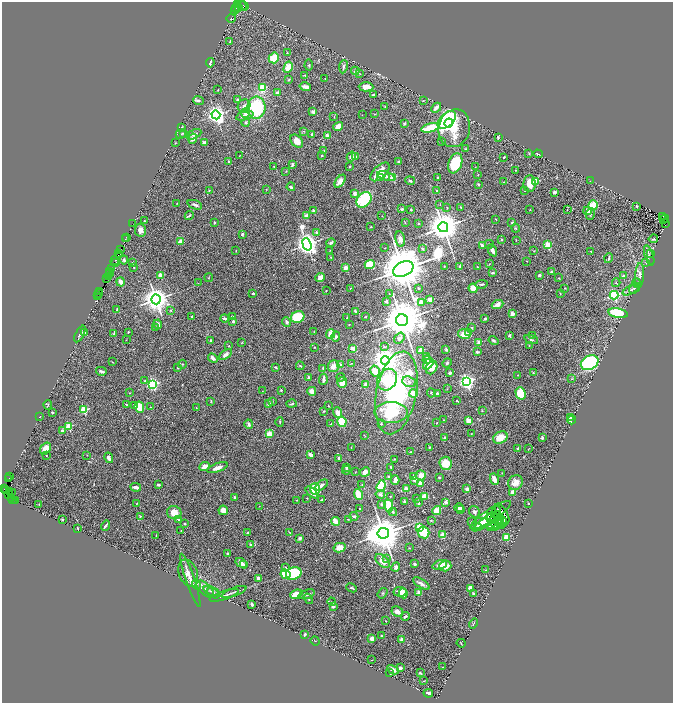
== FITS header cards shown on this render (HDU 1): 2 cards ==
NAXIS1  =                 1341
NAXIS2  =                 1401

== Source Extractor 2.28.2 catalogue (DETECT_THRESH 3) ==
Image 1341 x 1401 px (HDU 1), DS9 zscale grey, zoomed out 1/2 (1 PNG px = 2 x 2 image px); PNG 675 x 705 px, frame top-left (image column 1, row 1401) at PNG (2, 2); each listed source drawn as its Kron ellipse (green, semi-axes under 4 px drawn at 4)
Background 0.867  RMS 0.029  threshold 0.0871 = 3 sigma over >= 5 px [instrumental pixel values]
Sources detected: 567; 40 cannot appear on this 1/2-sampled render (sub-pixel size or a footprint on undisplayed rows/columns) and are neither listed nor drawn; of the other 527, the 500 brightest by FLUX_AUTO listed and drawn (27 fainter detections omitted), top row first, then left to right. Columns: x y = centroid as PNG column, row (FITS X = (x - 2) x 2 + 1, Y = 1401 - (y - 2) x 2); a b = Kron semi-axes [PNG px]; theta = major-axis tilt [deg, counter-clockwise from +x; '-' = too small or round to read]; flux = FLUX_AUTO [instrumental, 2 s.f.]
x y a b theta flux
238 5 3 1 - 190
242 6 5 2 - 420
244 6 5 2 - 220
236 8 5 2 - 94
239 8 2 1 - 25
234 11 2 2 - 380
231 18 5 3 - 5.7
230 42 4 2 - 2.9
287 53 2 2 - 3.2
274 58 5 5 - 130
210 63 4 2 - 13
309 65 5 3 - 7.4
288 67 6 4 62 88
343 67 6 3 82 15
355 71 4 3 - 8.4
359 74 3 2 - 2.7
305 75 3 2 - 6.4
325 78 2 2 - 2.2
289 80 3 2 - 5.8
305 87 6 3 -13 35
366 87 7 4 -2 38
263 88 4 3 - 170
218 90 4 2 - 2.8
277 93 3 3 - 25
373 95 3 2 - 12
237 100 3 3 - 11
198 101 5 3 - 12
423 101 3 2 - 2.3
244 106 7 6 - 21
385 106 3 3 - 3.4
256 108 11 9 86 400
436 108 6 2 44 38
313 112 4 3 - 17
245 113 5 4 - 23
375 114 4 3 - 3.5
216 115 4 4 - 3200
362 115 2 2 - 2
245 116 9 4 16 29
334 117 4 3 - 4.7
447 120 11 6 44 910
246 122 4 3 - 7.1
449 123 4 3 - 430
404 124 4 4 - 8
338 126 5 4 - 61
182 127 3 3 - 12
431 128 9 3 15 190
454 128 19 15 77 230
303 131 4 2 - 5.1
183 133 3 3 - 5.2
181 134 5 3 - 6.4
194 134 8 4 26 21
312 134 3 2 - 13
327 136 3 3 - 57
498 137 4 2 - 6.7
193 139 5 3 - 28
297 141 7 5 -49 65
441 141 4 2 - 4.5
175 143 3 2 - 2.5
205 143 3 3 - 27
466 149 4 2 - 4.8
324 151 2 1 - 2.7
529 153 4 2 - 2.9
538 154 5 2 - 7.4
239 156 3 2 - 2.3
321 156 2 2 - 4.9
355 156 2 2 - 13
351 157 5 3 - 23
504 157 3 2 - 5.1
228 161 3 2 - 7.5
398 161 3 2 - 4.8
455 163 10 6 69 200
292 165 4 3 - 10
274 166 2 2 - 3.4
350 166 2 2 - 6.1
475 167 2 1 - 2.4
516 170 3 2 - 4
286 171 3 2 - 3.5
380 172 11 6 44 100
478 174 2 2 - 3.4
386 176 9 3 -18 27
393 177 3 2 - 210
381 178 4 3 - 11
438 178 2 2 - 9.2
340 181 7 4 54 33
410 181 5 3 - 8.1
536 181 3 2 - 190
590 181 3 2 - 2.1
503 182 3 2 - 2.7
478 184 3 2 - 5.5
530 184 8 6 88 72
291 187 4 3 - 7.8
266 189 2 2 - 2.4
209 190 3 3 - 4.3
524 190 3 2 - 2.5
437 191 2 2 - 6.2
555 192 3 3 - 17
354 193 2 2 - 69
364 200 9 6 48 410
177 203 3 2 - 2.8
440 204 2 2 - 2.1
195 205 8 3 -21 16
593 205 5 5 - 94
636 206 3 2 - 7.6
447 207 3 2 - 4.1
461 207 3 1 - 3.6
402 209 2 2 - 40
411 209 2 2 - 4.3
530 209 2 2 - 2
567 210 3 2 - 2
314 211 4 3 - 15
588 211 4 3 - 30
590 214 6 3 85 8.6
189 216 4 3 - 7.5
306 216 3 3 - 29
382 216 2 2 - 2.2
663 216 2 1 - 190
665 218 4 2 - 190
495 219 2 2 - 2.7
663 219 2 1 - 46
144 221 2 2 - 3.8
512 222 3 2 - 6.1
214 223 2 2 - 7.3
405 223 3 2 - 2.8
418 223 3 2 - 5.1
133 224 2 1 - 12
665 224 2 1 - 150
371 227 2 2 - 5.7
443 227 5 5 - 15000
516 228 4 3 - 5
140 230 6 5 - 33
316 232 4 3 - 8.6
242 234 3 2 - 9.6
126 237 2 1 - 36
125 239 2 1 - 44
400 239 7 5 -78 29
653 239 5 3 - 4.4
501 240 2 2 - 16
516 240 3 2 - 2.4
180 241 4 3 - 30
331 243 5 3 - 17
307 244 6 4 -71 5500
489 244 4 2 - 6.5
482 245 4 3 - 14
548 245 3 3 - 240
385 248 2 2 - 2.2
422 248 4 3 - 7.3
120 250 2 2 - 94
330 250 3 2 - 2.2
236 251 3 2 - 4.1
492 251 6 3 -66 27
534 251 2 2 - 3.1
591 251 2 1 - 3.4
118 253 3 1 - 150
651 253 2 1 - 2
119 254 2 1 - 100
649 255 10 2 -72 11
331 257 3 3 - 3.4
609 258 5 2 - 11
124 260 4 3 - 8.7
115 261 4 1 - 280
526 261 2 2 - 2.2
116 262 2 1 - 96
132 263 2 1 - 2.3
646 263 4 2 - 4.3
370 264 5 4 - 110
489 264 3 2 - 2.3
444 266 3 3 - 3.1
460 266 3 3 - 6.9
134 267 2 2 - 3.1
477 267 2 2 - 2.3
111 268 3 3 - 360
345 268 2 2 - 110
403 269 11 7 25 44000
110 272 2 1 - 130
551 272 3 2 - 5.5
109 273 3 2 - 130
492 273 4 3 - 9.6
161 275 2 2 - 110
539 275 3 2 - 13
639 275 12 4 86 23
108 276 4 2 - 200
623 276 2 2 - 19
320 277 5 3 - 43
106 278 2 1 - 49
209 278 4 2 - 3
558 278 3 2 - 3.5
120 282 4 3 - 39
198 283 2 2 - 2
616 283 4 3 - 5.2
637 283 5 2 - 3.9
482 284 6 3 8 8.6
350 288 3 2 - 2.5
419 288 4 3 - 6.1
473 288 5 4 - 56
565 288 2 2 - 3.5
634 288 6 3 36 6.8
631 289 10 3 30 13
326 290 2 2 - 3.5
100 291 3 1 - 140
253 293 2 2 - 10
99 294 2 1 - 87
389 294 2 2 - 3.5
560 294 4 2 - 3.4
614 295 4 3 - 770
98 296 2 1 - 90
156 299 5 4 - 7900
430 299 3 3 - 40
386 301 2 2 - 36
421 302 3 3 - 76
498 304 6 3 22 39
117 310 3 2 - 7.7
171 310 3 3 - 6
355 311 3 2 - 7.5
618 313 10 4 -11 280
512 314 2 2 - 82
192 316 2 2 - 5.3
232 317 3 2 - 12
298 317 7 5 24 260
347 317 2 2 - 2.7
365 317 3 2 - 4.1
224 318 4 3 - 14
485 319 2 2 - 14
402 320 6 6 - 32000
233 321 3 2 - 11
287 322 5 3 - 14
158 324 5 3 - 23
349 324 2 1 - 2.2
155 327 4 2 - 4.7
472 327 3 2 - 3.7
85 332 3 2 - 5.5
128 332 3 2 - 3.7
314 332 3 2 - 3.2
469 333 4 3 - 10
80 334 9 3 62 14
114 334 3 3 - 5.4
330 334 5 3 - 65
464 334 6 4 -11 83
509 335 4 4 - 11
532 335 2 2 - 2
336 336 5 3 - 14
399 338 6 4 54 25
126 340 3 2 - 1.9
211 340 3 2 - 9.4
494 340 5 3 - 9.8
531 340 7 3 -19 9.6
479 342 2 2 - 64
241 343 4 2 - 3.8
529 345 2 2 - 5.1
229 346 2 2 - 5.3
314 347 3 2 - 4
384 347 4 3 - 8.6
353 348 3 3 - 30
446 349 3 3 - 7.6
421 350 3 2 - 160
477 352 3 3 - 9.4
226 355 7 4 35 21
427 357 3 3 - 7.9
213 358 5 3 - 17
427 360 4 4 - 12
385 361 4 4 - 9900
112 362 4 2 - 3.1
351 363 2 1 - 3.1
447 363 5 3 - 7.1
590 363 9 7 26 780
182 364 4 3 - 5.4
428 364 6 4 48 82
340 365 4 3 - 9.6
300 366 4 3 - 7.4
334 366 6 5 - 47
275 367 3 2 - 6.7
177 368 3 3 - 4.2
323 368 4 3 - 5.3
432 368 7 5 58 68
101 371 5 3 - 13
375 371 5 4 - 81
450 373 2 2 - 22
533 373 3 3 - 4.2
517 375 2 2 - 2.5
309 377 4 3 - 7.8
341 377 4 4 - 6.6
323 379 5 2 - 27
572 379 3 2 - 3.2
387 380 11 9 61 310
145 381 4 3 - 8.3
342 382 5 5 - 71
409 382 7 5 -23 23
467 382 4 3 - 2400
153 384 4 3 - 970
366 385 4 3 - 28
447 389 3 2 - 4.1
281 390 2 2 - 9.4
262 391 2 2 - 2.2
312 391 4 3 - 67
130 393 3 2 - 2.2
396 393 42 20 79 1200
431 393 4 2 - 3.7
520 393 6 5 - 140
413 394 4 4 - 78
437 394 2 2 - 22
211 401 4 2 - 3.8
457 401 2 2 - 5.5
273 402 3 2 - 3.9
269 404 4 3 - 18
291 404 5 3 - 10
48 405 5 2 - 3.3
127 405 4 2 - 4.1
135 406 4 3 - 47
328 406 2 2 - 3.4
139 407 6 4 -65 98
150 407 2 1 - 2.4
196 407 2 2 - 2.1
84 410 3 3 - 360
324 411 3 2 - 4.1
482 411 3 2 - 3.1
52 412 3 2 - 6
338 412 5 4 - 33
391 412 16 10 0 350
39 416 2 1 - 2
570 418 3 2 - 11
444 420 2 2 - 2.1
572 420 4 2 - 49
468 421 4 3 - 56
280 422 5 2 - 4.8
342 422 5 4 - 220
437 423 2 2 - 2.6
249 424 5 3 - 14
331 424 2 2 - 2.8
381 424 3 3 - 6.1
69 426 3 3 - 300
62 430 3 3 - 14
269 434 4 3 - 59
471 434 2 2 - 2.1
364 435 3 2 - 2.8
445 438 3 3 - 8.9
500 438 7 5 27 97
542 438 2 2 - 37
351 447 2 1 - 2.5
429 447 3 2 - 6.5
46 448 6 5 - 62
518 448 2 2 - 22
528 449 4 1 - 2
411 452 2 2 - 2.2
46 455 2 2 - 2.8
87 455 2 2 - 2
310 455 4 3 - 23
109 458 5 3 - 29
339 458 3 3 - 7.9
394 459 3 2 - 3.6
445 463 7 6 - 110
204 466 5 3 - 38
347 467 4 3 - 4.8
391 467 2 2 - 4.7
217 468 11 4 21 41
346 470 4 3 - 11
355 472 2 2 - 2
365 472 5 4 - 38
502 473 3 2 - 2
421 475 5 4 - 40
10 476 2 1 - 27
388 476 4 3 - 5.2
414 477 4 3 - 17
439 477 3 2 - 7.2
9 479 2 1 - 56
494 479 6 3 -68 63
395 480 5 3 - 31
414 480 4 3 - 16
420 483 4 3 - 34
515 483 7 7 - 58
362 484 2 2 - 2.3
158 485 3 2 - 9.7
322 485 7 3 39 23
381 486 6 4 71 240
136 487 5 3 - 20
4 488 2 2 - 24
315 489 6 5 - 170
406 489 2 2 - 81
467 489 3 2 - 29
5 491 2 1 - 36
10 491 4 1 - 98
12 492 2 1 - 100
312 492 8 3 -42 41
513 492 2 2 - 110
8 494 2 1 - 16
358 494 5 3 - 130
380 494 5 3 - 20
390 496 2 2 - 2.4
425 496 4 3 - 66
234 497 3 2 - 9.4
12 498 2 1 - 54
307 498 2 2 - 2.5
417 498 2 2 - 7.2
13 500 2 1 - 93
16 500 2 1 - 88
296 500 2 2 - 2.6
322 500 3 2 - 4.5
404 501 3 2 - 10
446 502 3 3 - 20
137 503 2 2 - 3.7
418 503 4 3 - 8.7
528 503 2 2 - 3.5
39 504 2 2 - 2.6
381 504 4 3 - 12
259 506 2 1 - 2.6
389 506 7 4 -82 140
360 508 2 2 - 4.9
459 508 5 3 - 21
223 510 5 4 - 45
460 510 3 3 - 5.1
437 511 4 4 - 72
393 512 4 3 - 9.7
475 512 6 5 - 15
496 512 6 4 55 34
174 513 7 6 - 66
502 514 11 5 -61 78
490 515 24 6 34 64
140 516 4 4 - 6.4
354 516 4 3 - 9.2
62 519 2 2 - 5.1
348 519 3 2 - 3.6
494 519 5 4 - 28
179 520 2 2 - 6
491 520 7 3 -67 29
499 520 9 4 -71 47
335 521 4 3 - 74
431 521 3 2 - 3.7
487 521 17 2 35 42
471 522 3 3 - 5.7
502 522 6 3 88 33
184 524 2 2 - 4.3
489 524 13 4 -15 49
495 525 8 5 30 60
105 526 5 2 - 9.8
419 527 3 3 - 270
78 528 3 1 - 4
181 530 3 2 - 2.4
424 532 6 5 - 160
248 533 3 2 - 12
290 533 3 3 - 5
383 533 6 5 - 21000
156 535 2 1 - 2.7
443 535 2 2 - 160
506 537 3 2 - 230
300 538 4 4 - 15
250 544 3 2 - 6.2
339 548 6 4 13 43
409 548 2 2 - 2.1
228 553 2 2 - 6
387 559 3 3 - 7.3
382 561 8 5 -41 52
242 563 6 4 -35 30
415 564 2 2 - 17
244 565 3 2 - 8.4
440 565 8 4 20 41
445 566 6 5 - 52
396 567 5 4 - 17
285 568 3 2 - 24
486 570 4 2 - 4.3
188 573 14 9 -69 43
285 574 5 4 - 150
294 574 8 6 21 420
258 579 4 3 - 31
190 580 28 4 -71 32
421 583 9 4 -31 23
196 585 5 4 - 8.1
352 588 6 3 -25 7.7
470 588 3 3 - 40
205 589 11 5 -44 26
212 591 8 4 -23 18
234 592 13 2 21 12
400 592 6 5 - 25
419 592 3 3 - 23
213 593 7 4 -33 8.6
383 593 6 3 54 6.3
403 593 5 3 - 63
473 593 3 3 - 9.9
296 594 6 4 22 110
307 594 8 3 19 19
224 595 15 2 18 19
308 599 5 3 - 7.5
332 602 4 3 - 4.5
252 604 3 2 - 12
333 606 3 3 - 19
397 611 6 5 - 36
405 616 4 2 - 9.5
386 621 3 2 - 3
473 624 5 2 - 6.6
305 634 3 2 - 11
381 636 2 2 - 3.6
372 639 4 3 - 31
402 639 3 3 - 28
315 641 5 1 - 2.6
461 643 5 2 - 5.4
372 660 3 1 - 2.1
443 667 2 1 - 2.3
400 668 3 3 - 21
393 670 6 3 -27 26
390 673 2 2 - 5.7
420 673 4 3 - 7.1
423 681 2 1 - 2.4
428 693 5 3 - 22
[27 fainter detections neither listed nor drawn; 40 sub-pixel or undisplayed-footprint detections neither listed nor drawn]